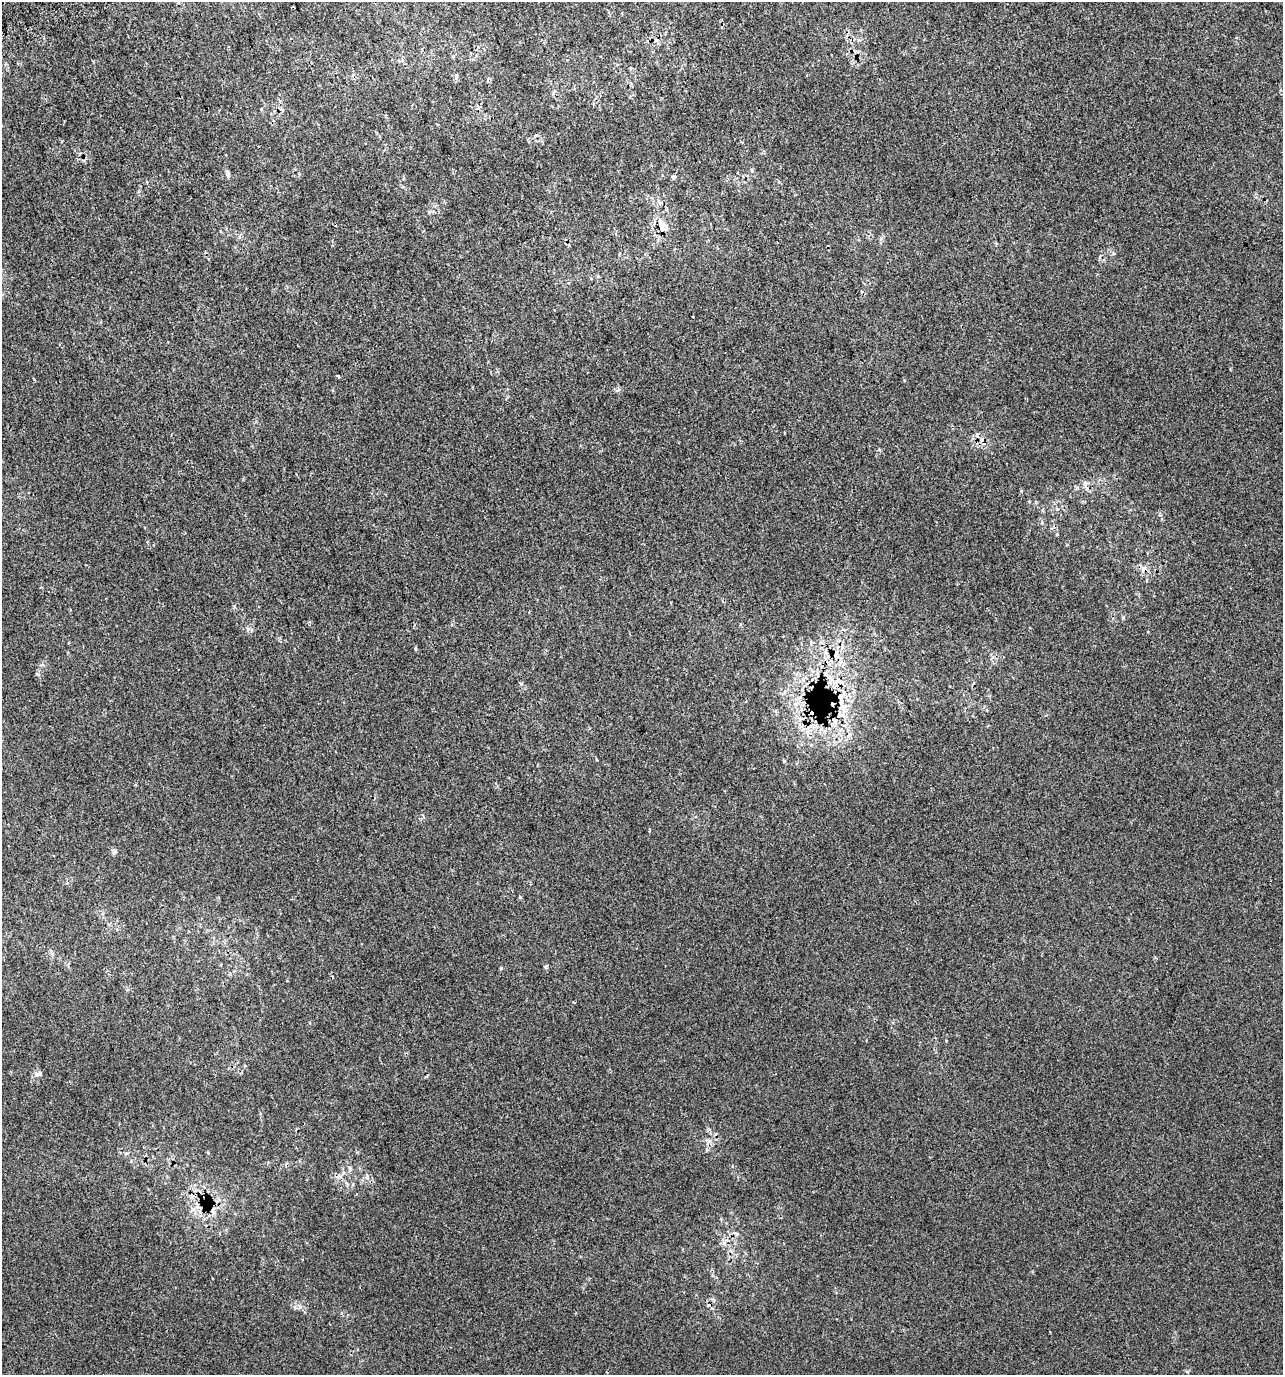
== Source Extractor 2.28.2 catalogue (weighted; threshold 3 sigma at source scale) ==
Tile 11 of 4 x 4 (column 3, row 3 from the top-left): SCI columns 2707-3987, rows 1413-2785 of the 5358 x 5574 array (HDU 1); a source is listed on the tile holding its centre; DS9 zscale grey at full resolution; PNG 1285 x 1377 px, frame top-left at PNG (2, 2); no overlay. Shown black and unused: <1% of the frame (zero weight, under 2 of 3 exposures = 2% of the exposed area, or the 3 px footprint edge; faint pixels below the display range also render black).
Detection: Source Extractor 2.28.2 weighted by HDU 2 'WHT'; one run over the whole footprint, this tile lists its part. Background 3.17e-04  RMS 0.0073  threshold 0.033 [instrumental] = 3 sigma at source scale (4.5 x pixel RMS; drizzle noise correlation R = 1.50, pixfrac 1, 0.0396/0.0396 arcsec/px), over >= 5 px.
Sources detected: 28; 6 cosmic-ray / hot-pixel residue — not listed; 1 inside a brighter listed object's ellipse — not listed separately; the other 21 listed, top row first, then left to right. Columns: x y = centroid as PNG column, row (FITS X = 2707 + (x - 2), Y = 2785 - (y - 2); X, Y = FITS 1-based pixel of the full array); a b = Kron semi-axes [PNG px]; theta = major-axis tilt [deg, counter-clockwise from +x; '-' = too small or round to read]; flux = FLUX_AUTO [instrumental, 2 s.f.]
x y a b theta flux
456 77 8 5 -86 1.7
228 174 12 4 -81 2
673 177 7 5 -21 1.2
662 226 14 10 -56 8.4
881 239 7 5 60 1.5
338 376 3 3 - 4.2
1085 483 9 5 -72 2.2
1036 502 5 3 - 0.8
415 649 6 3 -71 0.75
38 674 6 5 - 1.2
826 674 7 6 - 2.3
841 697 24 10 -90 15
784 761 5 4 - 0.92
114 852 8 6 73 1.8
520 897 5 4 - 0.79
546 966 4 4 - 1.9
501 968 4 4 - 0.82
36 1074 8 7 - 2.8
350 1168 6 5 - 1.6
197 1205 9 4 85 2.1
736 1234 7 5 -59 1.3
Overlapping masked pixels (flux is a lower limit): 3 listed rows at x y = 662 226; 826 674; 841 697
Unlisted compact peaks at least as high as the median listed source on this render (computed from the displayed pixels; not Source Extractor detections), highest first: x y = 1123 617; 127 1153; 300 1307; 234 606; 879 450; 521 684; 346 1183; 248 629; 367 1176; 1113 253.